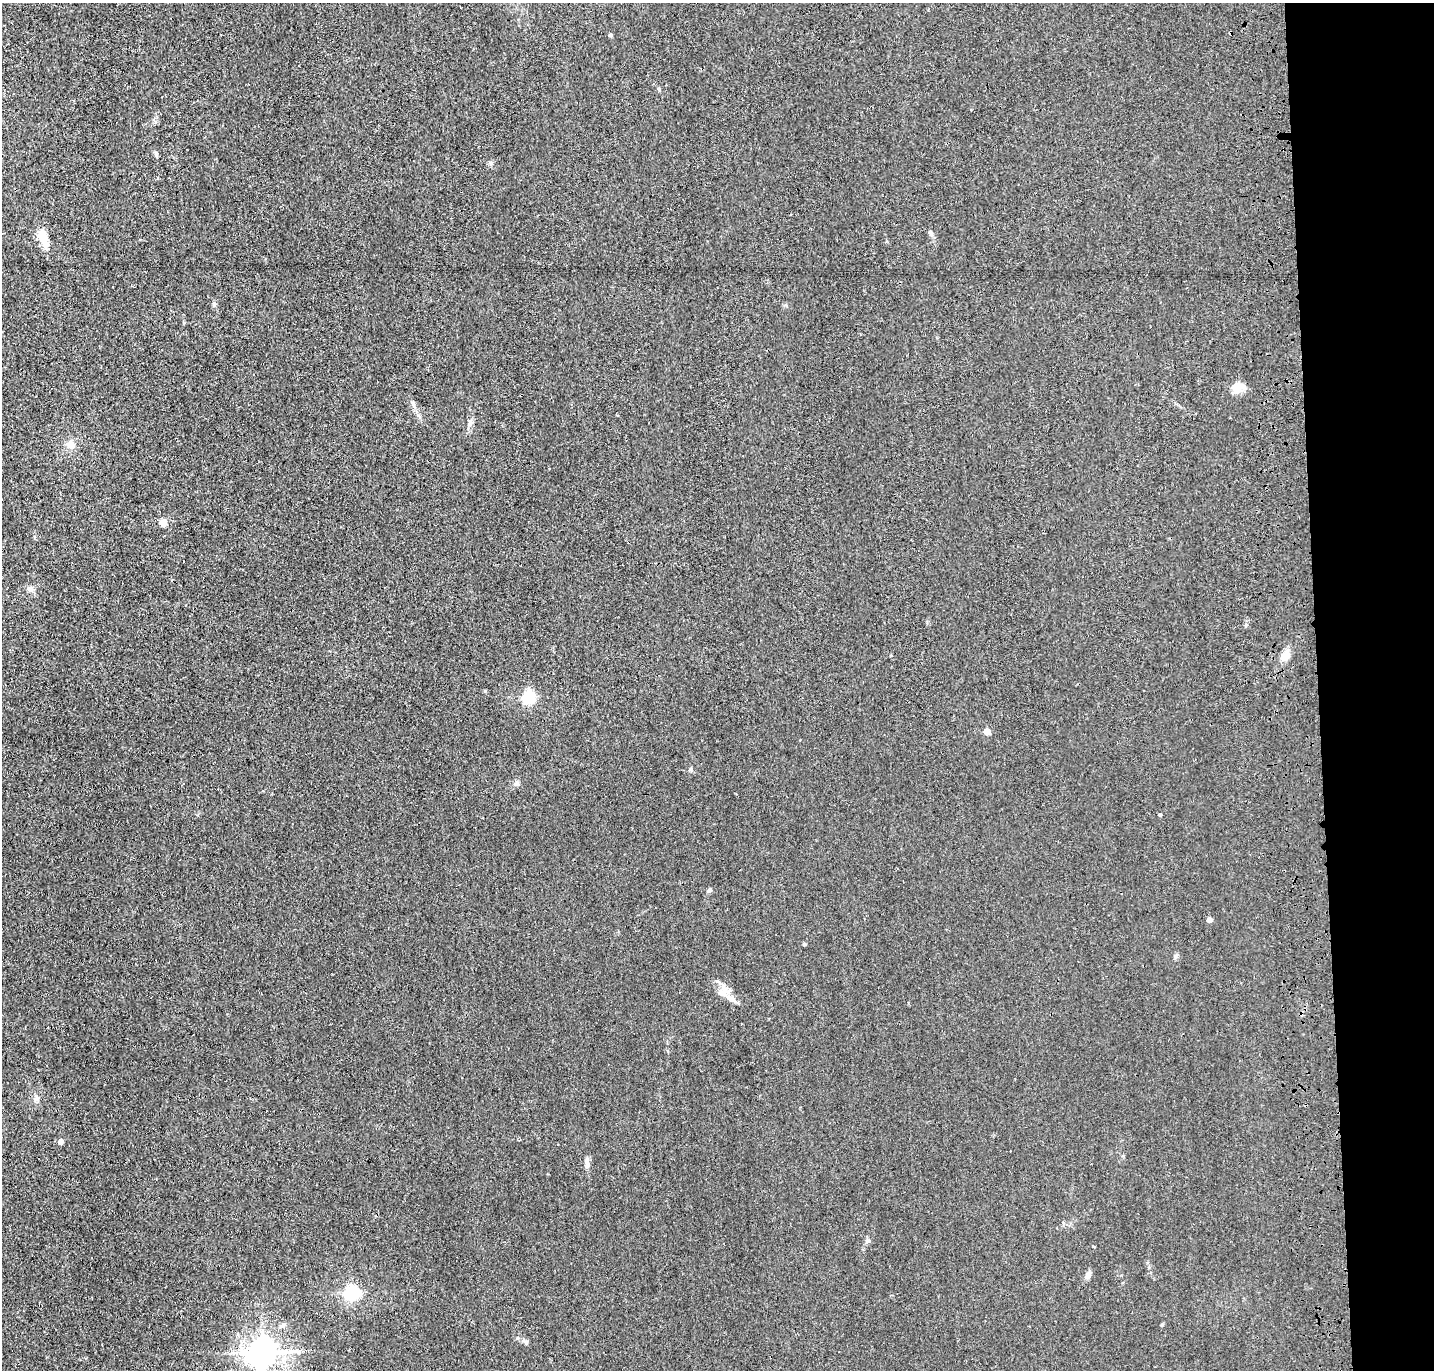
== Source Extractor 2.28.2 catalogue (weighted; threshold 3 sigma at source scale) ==
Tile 6 of 3 x 3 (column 3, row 2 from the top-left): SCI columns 2981-4412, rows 1487-2854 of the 4528 x 4340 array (HDU 1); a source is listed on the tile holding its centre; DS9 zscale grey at full resolution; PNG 1436 x 1372 px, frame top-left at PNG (2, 3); no overlay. Shown black and unused: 8% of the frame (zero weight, under 3 of 4 exposures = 6% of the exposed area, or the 3 px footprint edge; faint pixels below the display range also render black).
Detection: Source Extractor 2.28.2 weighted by HDU 2 'WHT'; one run over the whole footprint, this tile lists its part. Background 0.0236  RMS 0.0056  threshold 0.0254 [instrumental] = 3 sigma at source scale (4.5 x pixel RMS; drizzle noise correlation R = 1.50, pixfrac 1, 0.05/0.05 arcsec/px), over >= 5 px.
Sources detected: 29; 1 cosmic-ray / hot-pixel residue — not listed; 1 inside a brighter listed object's ellipse — not listed separately; the other 27 listed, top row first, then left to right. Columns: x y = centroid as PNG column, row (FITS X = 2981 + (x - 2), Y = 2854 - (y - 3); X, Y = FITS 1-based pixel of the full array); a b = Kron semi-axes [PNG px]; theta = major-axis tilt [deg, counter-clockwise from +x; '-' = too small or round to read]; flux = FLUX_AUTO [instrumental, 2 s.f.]
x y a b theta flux
610 35 4 4 - 0.94
156 154 8 4 -82 0.97
931 234 7 4 -72 1
43 238 15 8 -68 12
1238 387 15 14 - 6.1
470 423 10 6 75 1.9
71 445 12 10 4 4.2
163 523 5 5 - 13
30 589 9 7 -42 2.3
1246 625 6 4 72 0.74
1285 656 12 9 38 4.5
529 697 6 5 - 90
987 731 5 4 - 8.5
516 783 6 6 - 1.3
1160 815 4 3 - 0.79
709 890 6 5 - 1.3
1209 920 4 4 - 4.2
730 998 17 7 -25 4.6
36 1099 7 5 44 1.4
61 1142 5 4 - 3.8
587 1163 16 5 -87 2.8
1088 1275 8 6 62 2.8
352 1293 6 6 - 150
283 1325 9 3 45 1
1162 1325 5 4 - 0.59
524 1341 13 2 -49 1
263 1352 8 8 - 780
Isophote crosses this tile's border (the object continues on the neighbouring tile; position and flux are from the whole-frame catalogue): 1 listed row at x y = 263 1352
Unlisted compact peaks at least as high as the median listed source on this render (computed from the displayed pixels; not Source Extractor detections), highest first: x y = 804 944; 691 769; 214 304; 659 89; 867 1241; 491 163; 413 404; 485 691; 1175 956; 418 415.